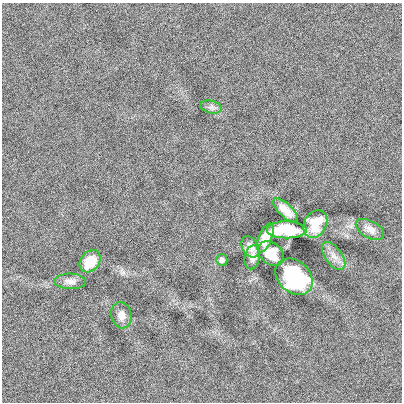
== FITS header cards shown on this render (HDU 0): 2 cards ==
NAXIS1  =                  400
NAXIS2  =                  400

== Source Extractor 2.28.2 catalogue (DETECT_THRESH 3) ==
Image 400 x 400 px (HDU 0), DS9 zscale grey, 1 PNG px = 1 image px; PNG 404 x 404 px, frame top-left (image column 1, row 400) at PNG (2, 3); each listed source drawn as its Kron ellipse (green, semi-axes under 4 px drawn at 4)
Background -0.00201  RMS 0.087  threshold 0.261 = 3 sigma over >= 5 px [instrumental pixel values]
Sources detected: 15; all 15 listed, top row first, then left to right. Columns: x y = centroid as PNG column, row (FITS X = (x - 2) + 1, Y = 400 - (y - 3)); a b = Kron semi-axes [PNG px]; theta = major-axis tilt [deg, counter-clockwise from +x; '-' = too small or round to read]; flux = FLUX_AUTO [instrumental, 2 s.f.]
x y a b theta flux
211 107 11 6 -14 21
285 210 16 6 -43 61
315 224 14 11 62 130
370 229 15 8 -29 40
287 230 20 8 0 270
265 238 15 6 68 59
250 247 11 8 -60 38
271 254 14 10 -41 95
334 256 16 8 -54 47
252 257 12 7 78 33
222 260 6 5 - 16
90 261 12 9 52 120
294 277 21 16 -42 540
70 281 16 7 -2 35
121 315 13 10 -75 45